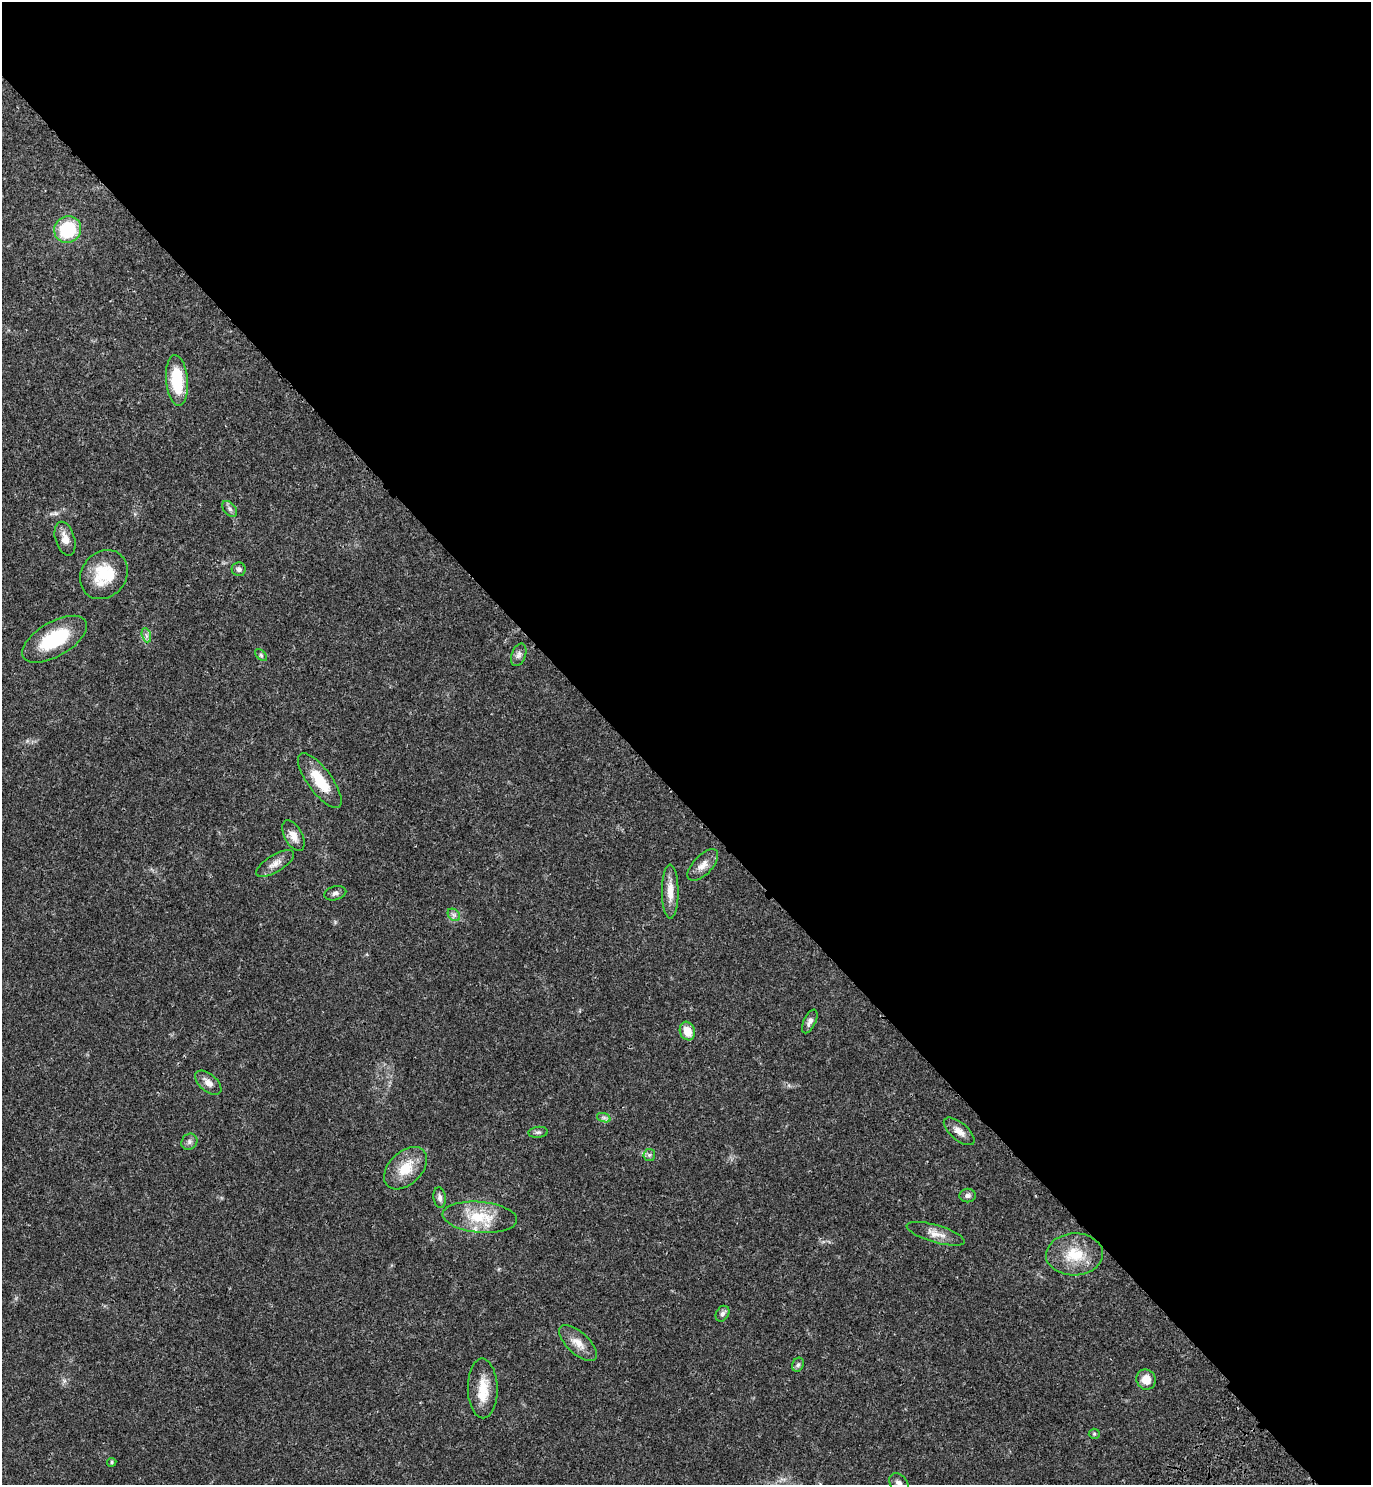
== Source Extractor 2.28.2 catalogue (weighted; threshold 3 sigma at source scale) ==
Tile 3 of 4 x 4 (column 3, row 1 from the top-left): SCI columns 3129-4497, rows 4540-6022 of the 6117 x 6117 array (HDU 1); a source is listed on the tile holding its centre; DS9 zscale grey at full resolution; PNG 1373 x 1487 px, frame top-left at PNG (2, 2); each listed source drawn as its Kron ellipse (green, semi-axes under 4 px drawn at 4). Shown black and unused: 54% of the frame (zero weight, under 3 of 4 exposures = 6% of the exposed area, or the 3 px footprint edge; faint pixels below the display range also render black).
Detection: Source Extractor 2.28.2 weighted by HDU 2 'WHT'; one run over the whole footprint, this tile lists its part. Background 0.0271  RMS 0.0024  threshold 0.011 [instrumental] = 3 sigma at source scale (4.5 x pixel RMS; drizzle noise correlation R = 1.50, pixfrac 1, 0.05/0.05 arcsec/px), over >= 5 px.
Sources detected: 41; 2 inside a brighter listed object's ellipse — not listed separately; the other 39 listed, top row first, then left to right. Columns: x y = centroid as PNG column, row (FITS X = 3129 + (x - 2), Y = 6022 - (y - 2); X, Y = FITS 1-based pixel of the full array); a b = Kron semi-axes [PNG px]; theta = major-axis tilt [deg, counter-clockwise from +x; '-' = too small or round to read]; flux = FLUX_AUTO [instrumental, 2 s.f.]
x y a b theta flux
68 230 14 13 - 14
177 380 25 11 -85 11
230 509 9 5 -49 0.7
65 539 18 9 -73 2.1
239 569 7 7 - 0.78
104 575 26 22 51 9.3
146 635 7 4 -71 0.64
54 639 36 17 30 13
261 655 7 4 -46 0.41
519 655 12 7 70 1
320 781 33 12 -54 7.2
293 836 17 8 -62 2.2
275 864 21 8 31 2
703 865 20 9 46 2.1
670 891 27 8 -90 3.3
335 893 11 7 15 0.81
454 915 7 5 -45 0.71
810 1021 13 6 64 1.1
687 1031 9 7 -70 3.2
208 1083 15 8 -41 1.8
604 1118 7 4 -19 0.58
959 1131 18 8 -40 2.1
538 1132 10 5 5 0.6
189 1142 8 7 - 0.75
649 1155 6 6 - 0.53
406 1168 25 16 44 5.6
968 1196 8 7 - 0.82
440 1198 10 6 -83 0.86
480 1217 37 15 -5 8.4
936 1234 30 8 -16 2.6
1074 1254 28 21 3 7.7
722 1314 8 6 59 0.74
578 1343 24 11 -42 2.9
798 1365 7 5 67 0.58
1146 1380 10 9 - 3.1
483 1388 30 15 -89 5.3
1094 1434 5 5 - 0.31
112 1462 4 4 - 0.36
899 1483 11 8 -46 1.4
Isophote crosses this tile's border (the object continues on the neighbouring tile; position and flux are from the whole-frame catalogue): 1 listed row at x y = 899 1483